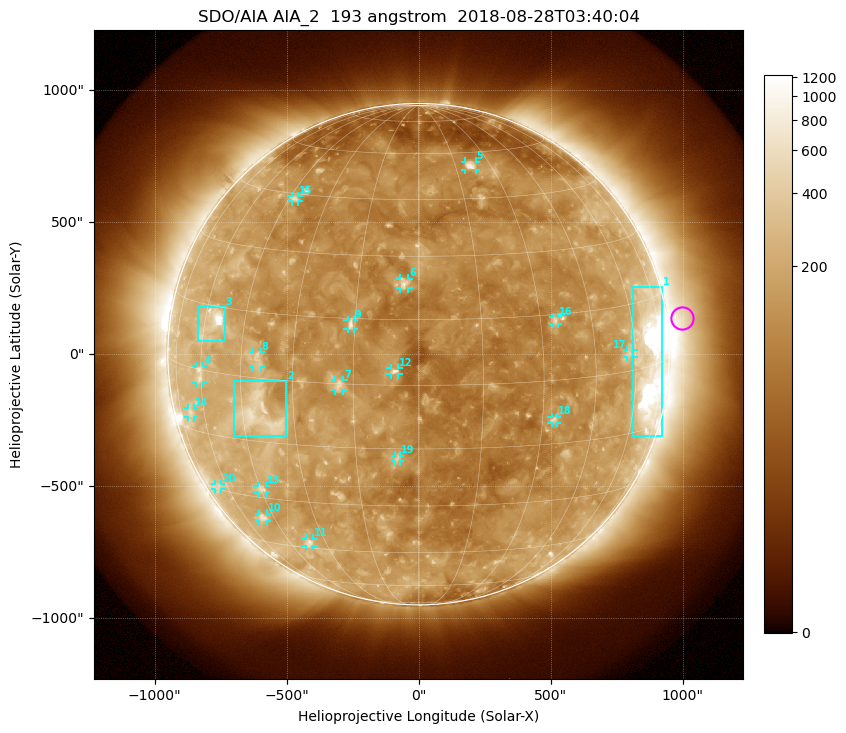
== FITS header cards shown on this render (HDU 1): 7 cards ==
TELESCOP= 'SDO/AIA'
INSTRUME= 'AIA_2'
WAVELNTH=                  193
WAVEUNIT= 'angstrom'
DATE-OBS= '2018-08-28T03:40:04.83'
CTYPE1  = 'HPLN-TAN'
CTYPE2  = 'HPLT-TAN'

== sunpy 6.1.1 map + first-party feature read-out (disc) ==
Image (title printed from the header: SDO/AIA AIA_2  193 angstrom  2018-08-28T03:40:04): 1024 x 1024 px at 2.4 arcsec/px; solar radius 950 arcsec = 396 px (full disc in frame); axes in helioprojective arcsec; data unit not stated in the header (colour bar unlabelled)
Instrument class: DISC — disc imager (sunpy class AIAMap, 193 A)
Bright regions (active regions / flare kernels): reference = the median radial profile (limb darkening/brightening removed); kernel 9 px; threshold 5 sigma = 207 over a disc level ~114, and >= 1.15x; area >= 12 px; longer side >= 9 px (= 22 arcsec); searched inside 0.97 R_sun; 21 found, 20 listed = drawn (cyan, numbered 1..; 17 of them under ~33 arcsec drawn as corner ticks so the feature stays visible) (cap 20 boxes per figure: the strongest are kept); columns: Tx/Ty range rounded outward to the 5 arcsec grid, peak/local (2 s.f.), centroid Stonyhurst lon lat
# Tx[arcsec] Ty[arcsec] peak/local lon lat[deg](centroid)
1 810..925 -310..255 13 +67 +1
2 -700..-500 -310..-100 5.5 -40 -8
3 -835..-735 50..180 12 -56 +12
4 -845..-815 -110..-45 3.6 -61 -1
5 175..215 695..730 5.6 +21 +55
6 -70..-35 250..285 5.4 -4 +23
7 -320..-285 -140..-95 4.6 -18 +0
8 -630..-595 -50..10 3.6 -40 +4
9 -270..-245 95..130 5.4 -16 +14
10 -605..-570 -635..-605 3.5 -50 -36
11 -430..-395 -730..-695 4 -36 -43
12 -105..-75 -80..-50 5.4 -5 +3
13 -610..-575 -525..-500 3.3 -45 -28
14 -875..-850 -240..-205 2.6 -67 -11
15 -480..-455 575..600 3.5 -43 +44
16 505..530 115..140 3.9 +34 +14
17 790..815 -10..15 2.6 +58 +4
18 505..525 -260..-235 3.9 +33 -9
19 -90..-70 -405..-385 3.5 -5 -17
20 -770..-745 -510..-490 2.2 -66 -29
Off-limb structures (1.02-1.3 R_sun): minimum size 162 px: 7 found; the strongest spans PA ~255..305 deg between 1.02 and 1.3 R_sun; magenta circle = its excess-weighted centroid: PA ~280 deg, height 1.06 R_sun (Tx ~995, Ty ~140 arcsec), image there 1.9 x the reference